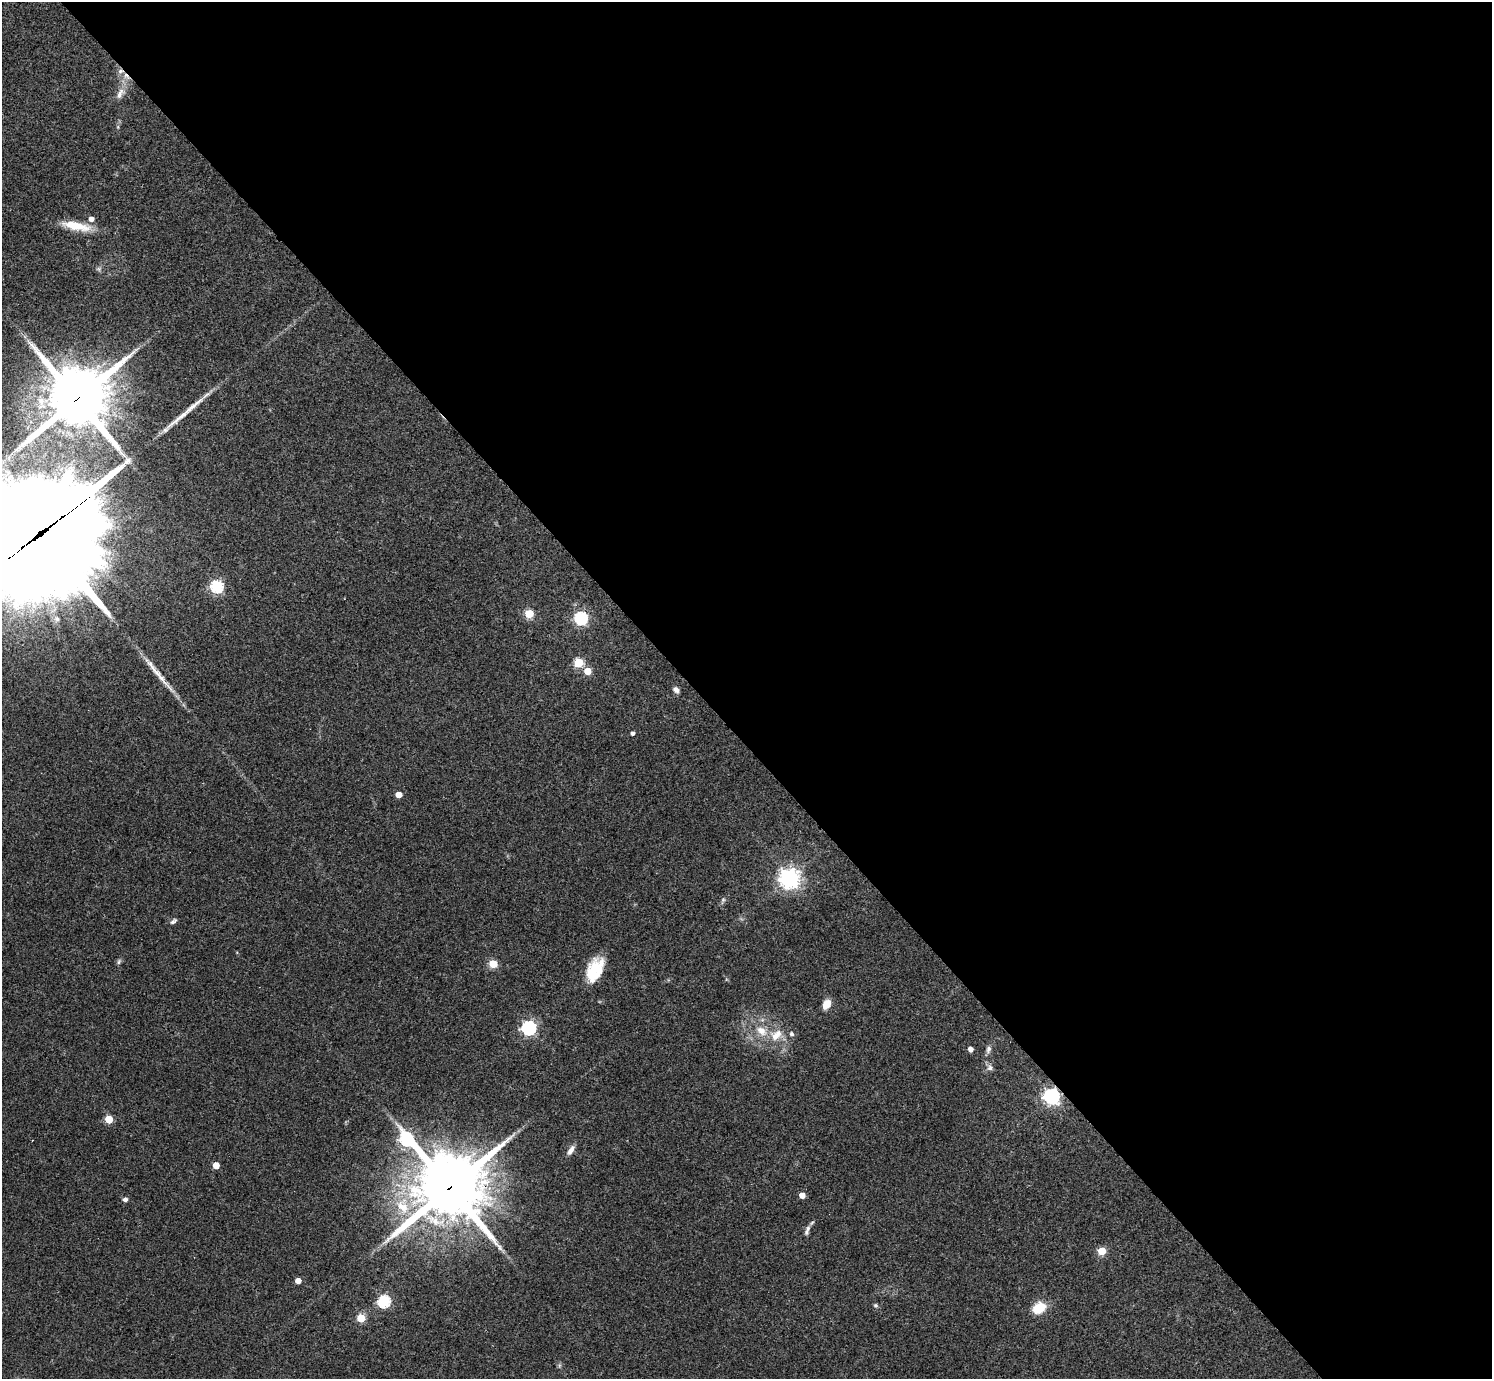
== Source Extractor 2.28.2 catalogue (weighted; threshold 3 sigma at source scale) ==
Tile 8 of 4 x 4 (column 4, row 2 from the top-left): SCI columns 4473-5962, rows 2909-4285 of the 5962 x 5959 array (HDU 1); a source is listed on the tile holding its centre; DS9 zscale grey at full resolution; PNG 1494 x 1381 px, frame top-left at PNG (2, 2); no overlay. Shown black and unused: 54% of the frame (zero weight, under 3 of 4 exposures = <1% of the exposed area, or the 3 px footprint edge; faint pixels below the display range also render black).
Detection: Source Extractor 2.28.2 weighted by HDU 2 'WHT'; one run over the whole footprint, this tile lists its part. Background 0.0435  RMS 0.0048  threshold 0.0216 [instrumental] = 3 sigma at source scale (4.5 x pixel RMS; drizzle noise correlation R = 1.50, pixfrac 1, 0.05/0.05 arcsec/px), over >= 5 px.
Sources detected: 50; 1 cosmic-ray / hot-pixel residue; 2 long thin detections or spike segments (spike, bleed or trail) — not listed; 2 inside a brighter listed object's ellipse — not listed separately; the other 45 listed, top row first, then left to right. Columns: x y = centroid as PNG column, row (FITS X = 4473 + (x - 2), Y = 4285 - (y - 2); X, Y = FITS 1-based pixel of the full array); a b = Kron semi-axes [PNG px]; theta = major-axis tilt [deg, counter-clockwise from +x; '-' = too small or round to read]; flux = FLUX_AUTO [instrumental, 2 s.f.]
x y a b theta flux
120 71 8 6 21 1.5
120 93 18 9 60 4.3
91 219 5 5 - 2.8
76 226 37 10 -11 12
99 269 7 4 -71 0.85
77 399 22 19 39 3000
41 533 56 39 35 15000
217 586 6 6 - 68
529 614 5 5 - 23
581 618 6 6 - 75
57 619 8 7 - 1.8
578 663 5 5 - 29
587 671 5 5 - 8.9
676 690 8 6 -51 1.7
632 733 4 4 - 1.3
399 794 5 4 - 6.7
789 878 7 7 - 270
723 900 6 5 - 0.88
173 921 8 5 36 1.3
119 962 8 5 71 0.93
493 964 5 5 - 17
596 969 24 19 78 15
827 1004 9 7 58 5.9
529 1028 6 6 - 100
761 1031 17 11 -39 7
776 1035 20 14 39 8.6
970 1049 4 4 - 2.8
988 1049 10 6 74 1.8
990 1068 8 7 - 1.7
1052 1096 6 6 - 160
109 1119 5 5 - 16
406 1139 12 6 -44 76
571 1150 14 6 59 2.7
216 1165 5 4 - 7.8
450 1188 25 22 34 3100
802 1195 4 4 - 4.8
125 1199 6 5 - 1.2
403 1206 21 16 -65 15
806 1232 8 6 77 1.3
1102 1251 5 5 - 14
298 1280 4 4 - 4.6
384 1301 6 6 - 63
876 1305 6 5 - 0.81
1039 1308 14 10 33 11
361 1318 5 5 - 16
Overlapping masked pixels (flux is a lower limit): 5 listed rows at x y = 120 71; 77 399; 41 533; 1052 1096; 450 1188
Isophote crosses this tile's border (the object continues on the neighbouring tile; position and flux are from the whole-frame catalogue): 1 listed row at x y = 41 533